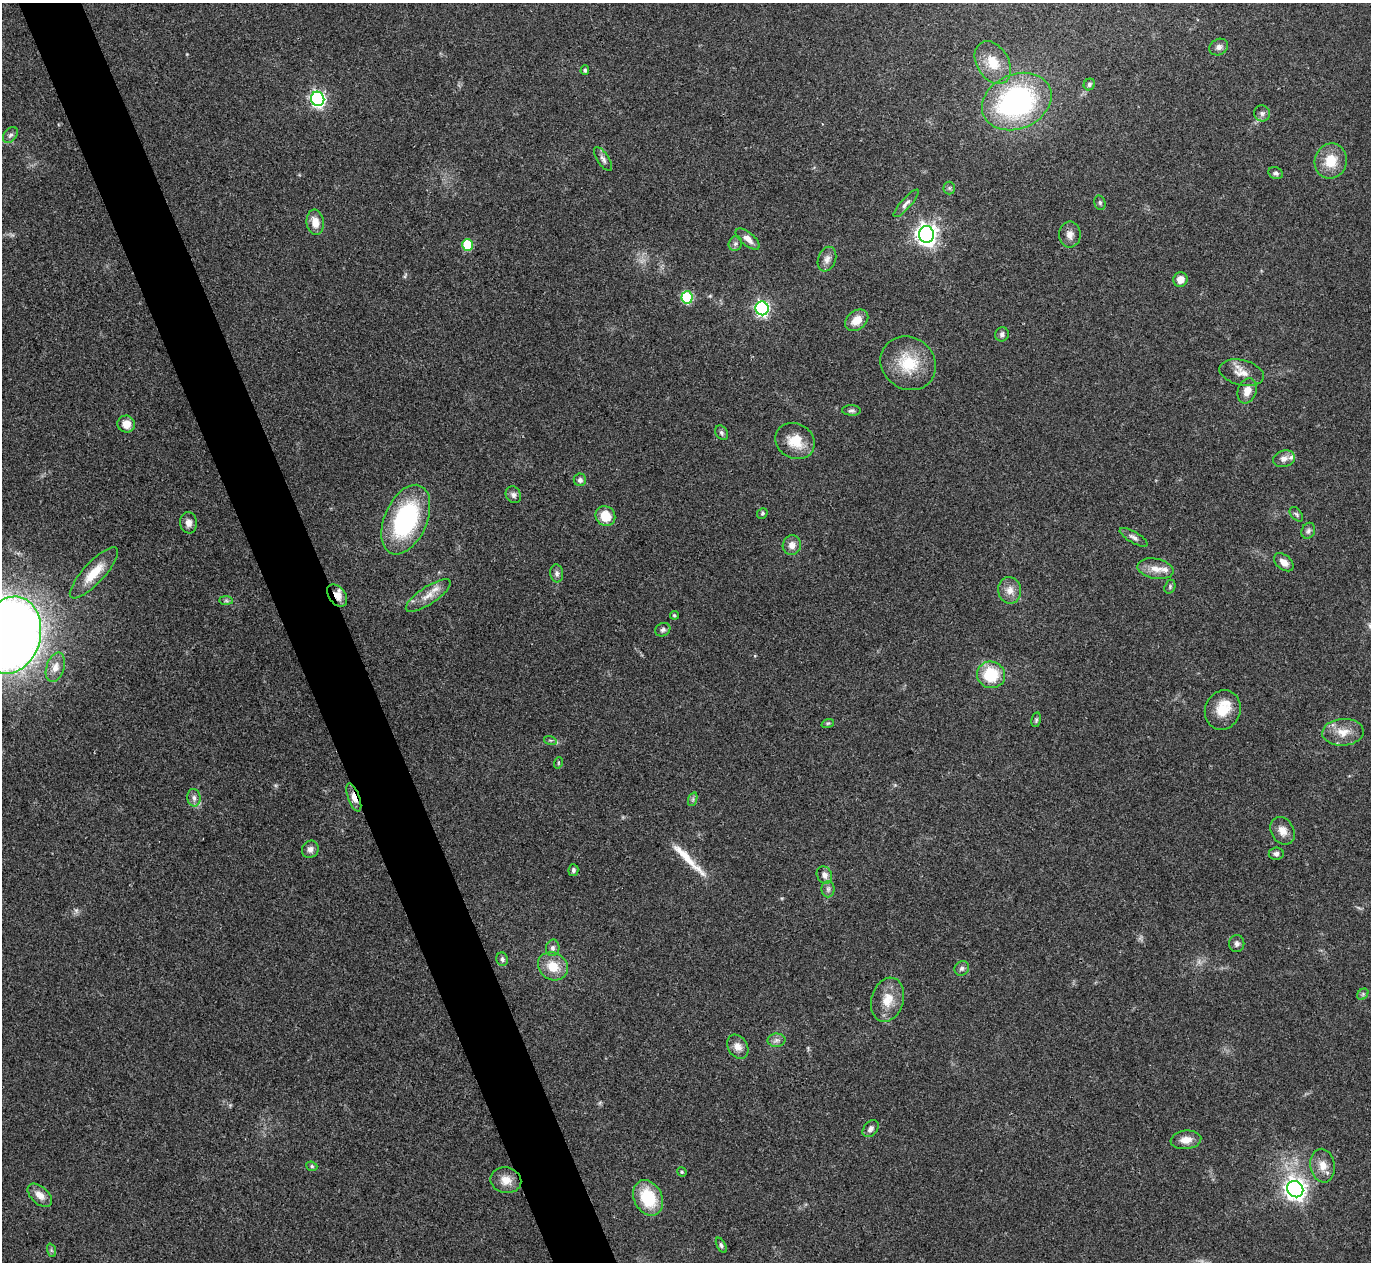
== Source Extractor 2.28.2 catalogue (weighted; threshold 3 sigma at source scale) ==
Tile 11 of 4 x 4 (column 3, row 3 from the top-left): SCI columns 2741-4109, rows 1409-2668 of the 5480 x 5467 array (HDU 1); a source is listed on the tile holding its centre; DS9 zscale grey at full resolution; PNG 1373 x 1264 px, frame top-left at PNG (2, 3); each listed source drawn as its Kron ellipse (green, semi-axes under 4 px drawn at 4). Shown black and unused: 5% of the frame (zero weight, under 3 of 4 exposures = <1% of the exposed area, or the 3 px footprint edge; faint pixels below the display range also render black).
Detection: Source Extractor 2.28.2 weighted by HDU 2 'WHT'; one run over the whole footprint, this tile lists its part. Background 0.0865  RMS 0.0058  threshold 0.026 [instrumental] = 3 sigma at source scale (4.5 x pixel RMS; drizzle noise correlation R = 1.50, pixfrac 1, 0.05/0.05 arcsec/px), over >= 5 px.
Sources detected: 97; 1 long thin detection or spike segment (spike, bleed or trail) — neither listed nor drawn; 3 inside a brighter listed object's ellipse — not listed separately; the other 93 listed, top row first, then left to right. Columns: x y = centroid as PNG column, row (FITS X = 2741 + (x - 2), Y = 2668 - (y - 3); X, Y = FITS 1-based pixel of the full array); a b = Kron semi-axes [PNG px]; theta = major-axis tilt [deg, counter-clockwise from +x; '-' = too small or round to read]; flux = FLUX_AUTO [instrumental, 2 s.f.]
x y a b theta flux
1219 47 10 8 28 2.5
993 63 23 16 -59 12
585 70 5 4 - 1.2
1089 84 6 5 - 1.2
318 99 7 6 - 150
1017 101 36 27 24 120
1262 113 8 8 - 1.9
10 135 9 6 51 1.7
603 159 14 6 -56 2.3
1331 161 17 16 - 13
1276 173 7 6 - 1.4
949 188 6 6 - 1.1
906 203 18 5 48 2.5
1100 203 7 5 -75 1.1
315 222 12 8 -83 6.9
926 234 8 7 - 360
1070 235 13 11 89 4.1
748 239 14 6 -39 4.2
735 243 7 6 - 1.6
467 245 6 5 - 30
827 259 12 8 69 3.2
1180 279 7 7 - 5
687 297 6 5 - 49
762 308 7 6 - 140
857 320 13 9 36 7.5
1002 334 7 6 - 1.7
908 363 29 26 -36 23
1242 373 22 12 -13 7.2
1247 391 13 9 70 5.9
851 410 9 5 -4 1.4
126 424 9 8 - 5.7
722 433 8 6 -58 1.4
795 441 20 17 -30 13
1284 459 11 8 15 3.2
580 480 6 6 - 1.8
513 495 9 7 -57 1.9
762 513 6 4 48 0.87
1296 514 8 5 -50 1.2
605 516 10 9 - 11
406 520 37 21 66 73
189 523 10 8 -82 3.4
1308 531 8 6 65 1.6
1134 537 16 5 -30 2.3
792 545 10 9 - 4.1
1284 562 11 7 -39 4.3
1155 569 18 10 -11 6.4
94 573 33 10 47 14
557 573 9 6 -85 1.8
1170 587 7 5 71 1
1010 590 13 11 -81 5.3
337 595 12 8 -52 5.8
428 595 26 8 34 7.5
226 601 7 4 -1 1.2
674 615 4 4 - 0.74
663 630 8 6 30 1.5
11 635 39 30 76 810
55 667 15 9 72 5
991 675 14 13 - 24
1223 710 20 17 68 13
1036 720 7 4 79 0.99
828 723 6 4 18 0.86
1343 732 21 13 4 8.9
550 740 6 4 -18 0.76
558 763 6 3 72 0.59
194 798 9 6 -82 2.4
354 798 15 5 -69 5
693 799 7 4 72 1.3
1283 831 14 11 -59 5.3
310 849 9 8 - 2.8
1276 854 7 6 - 1.9
573 870 6 5 - 1.4
824 875 9 7 -63 3.1
828 889 8 6 90 1.7
1237 944 8 7 - 2
553 948 8 7 - 2
502 959 7 5 -66 1.4
553 966 16 13 -34 12
962 968 7 6 - 1.6
1363 994 6 5 - 0.98
888 1000 22 16 73 11
776 1040 9 6 2 2.3
738 1047 13 9 -58 4.6
871 1129 9 6 50 2.2
1186 1140 15 9 6 5.7
312 1166 6 4 -23 0.91
1323 1166 17 12 -81 6.5
682 1172 5 4 - 0.62
506 1180 15 13 -12 6.7
1295 1189 8 8 - 370
40 1195 14 8 -42 5.1
648 1198 19 14 -63 25
721 1245 8 4 -62 1.3
51 1250 7 4 -71 1
Overlapping masked pixels (flux is a lower limit): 3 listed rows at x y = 337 595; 354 798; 1295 1189
Isophote crosses this tile's border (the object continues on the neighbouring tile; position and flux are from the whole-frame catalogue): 1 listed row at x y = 11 635